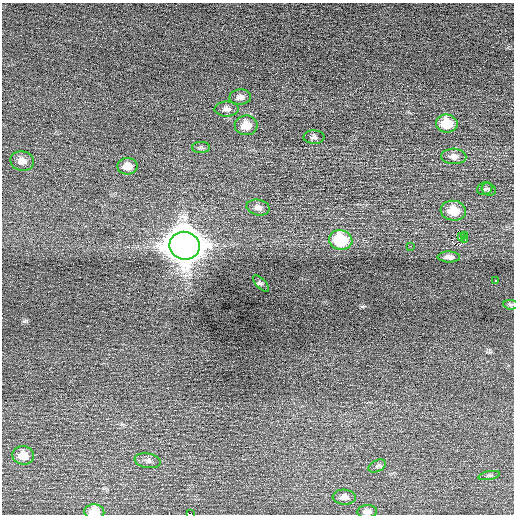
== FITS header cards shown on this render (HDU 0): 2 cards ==
NAXIS1  =                  512 / Axis length
NAXIS2  =                  512 / Axis length

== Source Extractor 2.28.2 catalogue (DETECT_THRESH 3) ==
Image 512 x 512 px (HDU 0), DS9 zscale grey, 1 PNG px = 1 image px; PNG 516 x 516 px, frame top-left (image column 1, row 512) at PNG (2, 3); each listed source drawn as its Kron ellipse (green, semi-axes under 4 px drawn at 4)
Background 0.114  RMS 0.69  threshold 2.08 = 3 sigma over >= 5 px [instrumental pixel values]
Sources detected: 33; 2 with non-positive FLUX_AUTO (blend fragments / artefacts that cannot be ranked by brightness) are neither listed nor drawn; the other 31 listed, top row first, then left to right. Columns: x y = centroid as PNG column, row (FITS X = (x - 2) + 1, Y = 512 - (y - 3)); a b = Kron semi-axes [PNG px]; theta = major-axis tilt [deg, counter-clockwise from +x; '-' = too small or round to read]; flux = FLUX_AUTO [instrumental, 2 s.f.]
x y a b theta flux
240 97 11 7 2 220
227 109 12 7 -1 230
447 123 11 9 -7 1300
246 125 11 10 - 730
314 137 10 7 0 150
201 147 9 5 1 89
454 156 12 7 -3 260
22 161 12 9 -11 330
127 166 10 8 2 610
485 189 8 6 20 96
489 189 7 6 - 89
258 207 12 7 -12 240
453 211 12 10 -6 1000
465 235 2 2 - 240
461 236 4 4 - 71
465 239 4 3 - 74
341 240 12 9 -10 2500
184 246 15 14 - 98000
411 246 2 2 - 280
449 257 11 5 -1 200
496 281 3 3 - 430
261 284 10 4 -46 96
511 305 7 4 -4 77
23 455 11 9 -7 630
148 461 13 7 -9 210
377 466 9 5 25 110
489 475 11 4 11 110
344 497 11 7 -4 260
367 511 10 6 4 220
94 512 10 7 -4 740
190 514 4 2 - 4600
At the frame edge (FLAGS 8, measured only in part): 3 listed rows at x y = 367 511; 94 512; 190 514
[2 non-positive-flux detections neither listed nor drawn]